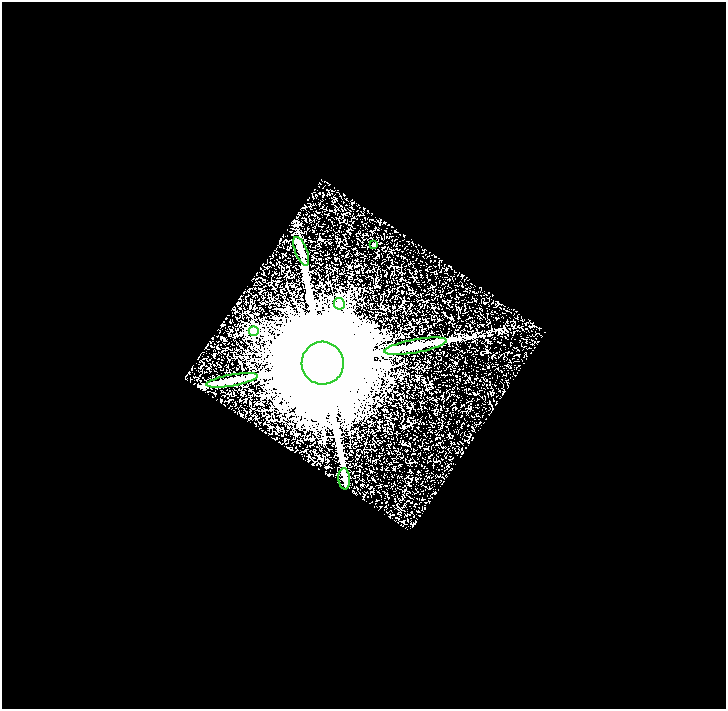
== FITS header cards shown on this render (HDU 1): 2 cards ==
NAXIS1  =                  724
NAXIS2  =                  707

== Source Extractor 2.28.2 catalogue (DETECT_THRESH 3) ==
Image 724 x 707 px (HDU 1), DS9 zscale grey, 1 PNG px = 1 image px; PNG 728 x 711 px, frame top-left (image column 1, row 707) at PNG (2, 2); each listed source drawn as its Kron ellipse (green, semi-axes under 4 px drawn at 4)
Background 4.02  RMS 2.2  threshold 6.6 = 3 sigma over >= 5 px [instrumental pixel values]
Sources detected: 8; all 8 listed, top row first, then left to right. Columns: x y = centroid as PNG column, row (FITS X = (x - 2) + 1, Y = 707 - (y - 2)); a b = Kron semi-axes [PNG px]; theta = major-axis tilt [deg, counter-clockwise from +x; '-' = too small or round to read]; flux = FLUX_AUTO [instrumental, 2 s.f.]
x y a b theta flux
374 244 3 2 - 1.3e+02
301 251 15 6 -69 6.6e+02
339 304 6 5 - 3.9e+03
254 331 5 5 - 8.4e+03
415 346 31 6 10 2.2e+03
323 363 21 21 - 5.5e+06
232 380 26 5 10 1.9e+03
344 479 10 6 -86 4.7e+02